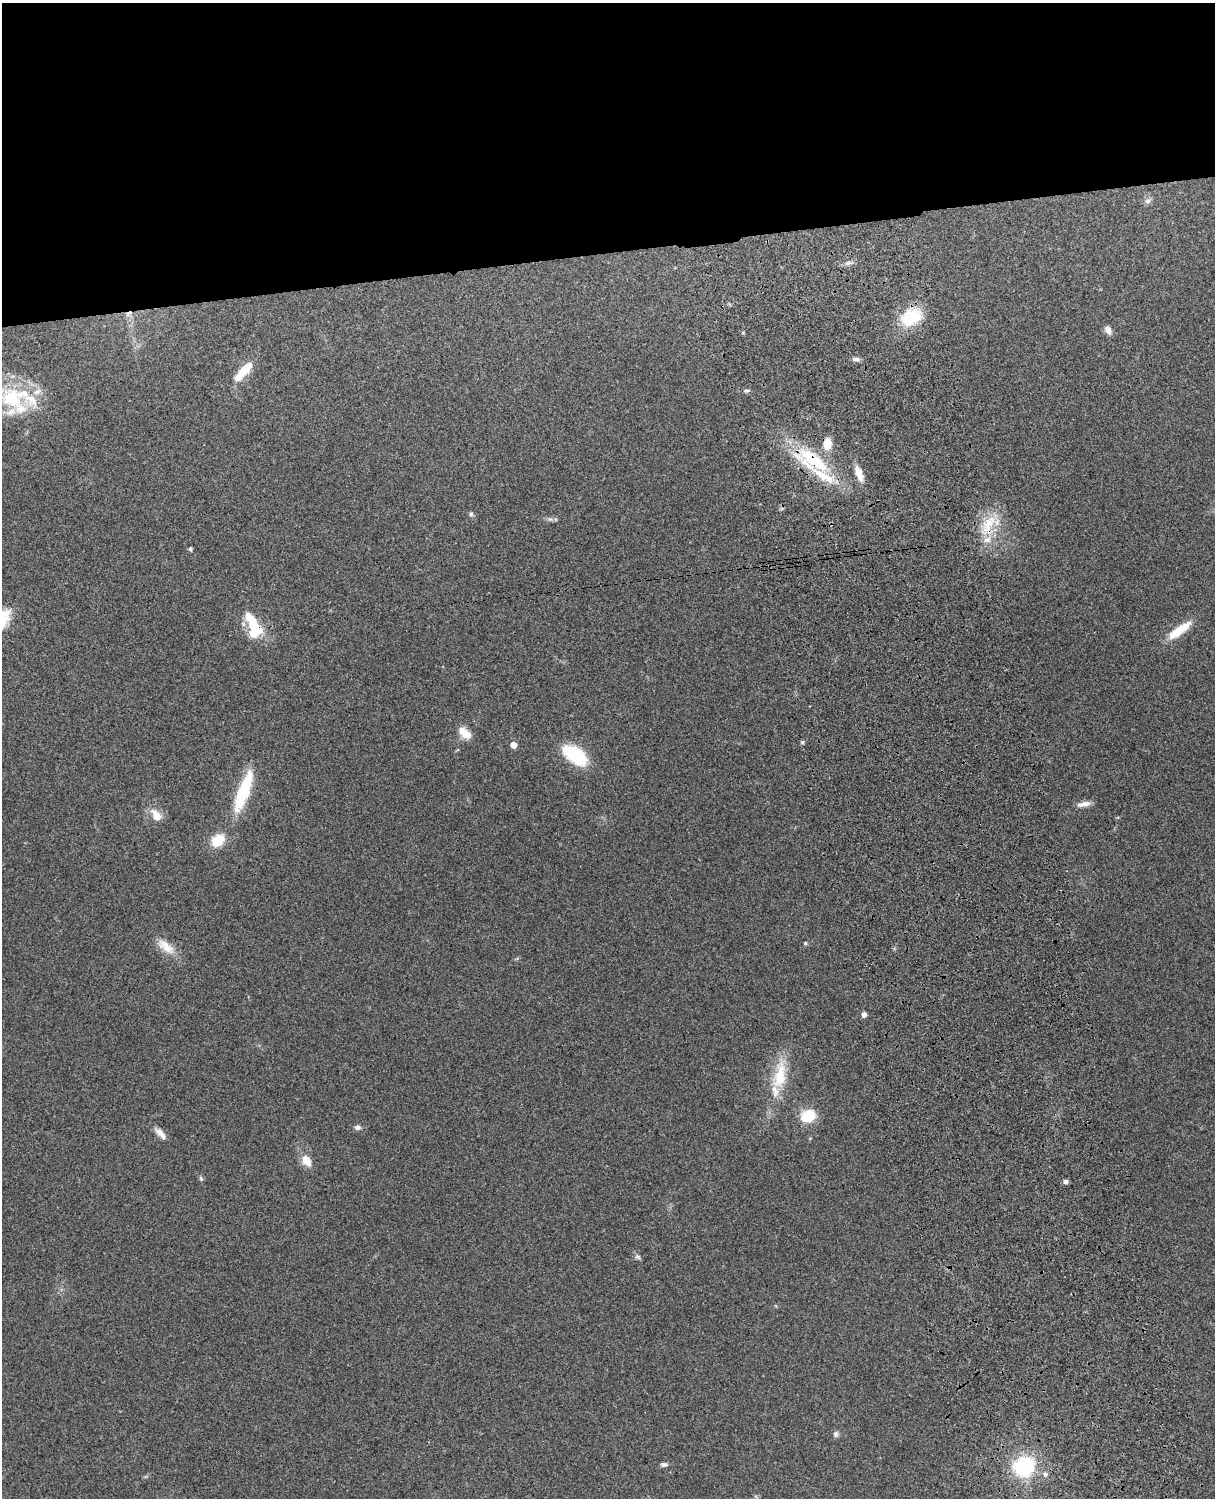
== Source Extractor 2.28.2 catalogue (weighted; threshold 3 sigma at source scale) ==
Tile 2 of 4 x 3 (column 2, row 1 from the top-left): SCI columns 1332-2544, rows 3157-4652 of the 5089 x 4930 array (HDU 1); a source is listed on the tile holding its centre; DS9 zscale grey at full resolution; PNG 1217 x 1500 px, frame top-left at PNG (2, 3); no overlay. Shown black and unused: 17% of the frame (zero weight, under 3 of 4 exposures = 6% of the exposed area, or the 3 px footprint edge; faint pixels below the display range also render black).
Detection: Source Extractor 2.28.2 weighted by HDU 2 'WHT'; one run over the whole footprint, this tile lists its part. Background 0.221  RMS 0.0084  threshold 0.0377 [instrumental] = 3 sigma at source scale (4.5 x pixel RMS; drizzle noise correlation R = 1.50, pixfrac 1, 0.05/0.05 arcsec/px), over >= 5 px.
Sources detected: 51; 1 inside a brighter object's white glare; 1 cosmic-ray / hot-pixel residue — not listed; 9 inside a brighter listed object's ellipse — not listed separately; the other 40 listed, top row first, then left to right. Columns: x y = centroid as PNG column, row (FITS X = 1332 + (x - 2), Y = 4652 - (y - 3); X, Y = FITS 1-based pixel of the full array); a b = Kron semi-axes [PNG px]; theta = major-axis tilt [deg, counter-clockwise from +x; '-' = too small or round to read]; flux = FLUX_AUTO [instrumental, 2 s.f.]
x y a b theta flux
1148 201 10 7 39 3
848 263 9 6 10 2.8
910 318 26 16 27 35
1108 330 10 7 -56 4.9
856 359 10 5 0 2.7
243 371 26 8 48 21
747 391 7 4 8 1.7
12 398 39 26 -14 60
827 444 12 8 -90 13
813 460 48 15 -37 55
859 474 21 8 -71 9.7
471 514 6 6 - 1.7
550 519 6 5 - 1.7
988 525 34 16 63 27
190 549 5 4 - 1.3
255 629 22 15 -80 30
1179 630 32 9 36 20
463 732 14 10 -60 10
802 742 5 5 - 1.3
513 745 5 5 - 9
575 755 28 14 -37 47
243 791 50 12 69 49
1083 804 19 6 9 5.3
156 815 15 9 -53 11
218 840 15 11 41 19
805 943 4 4 - 1.5
166 946 29 12 -39 13
864 1014 5 4 - 4.6
780 1075 42 17 79 33
808 1116 15 12 26 25
357 1127 8 6 -5 2.7
160 1133 17 7 -45 6
306 1160 13 9 -58 11
201 1178 7 5 -69 1.5
1065 1181 5 4 - 3.2
638 1257 8 6 -31 2.1
836 1434 8 6 -89 2.5
664 1464 8 5 5 2.4
1024 1466 15 14 - 82
1045 1474 7 6 - 2.5
Overlapping masked pixels (flux is a lower limit): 3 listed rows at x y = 813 460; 988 525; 255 629
Isophote crosses this tile's border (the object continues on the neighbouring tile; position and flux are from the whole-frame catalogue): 1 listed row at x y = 12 398